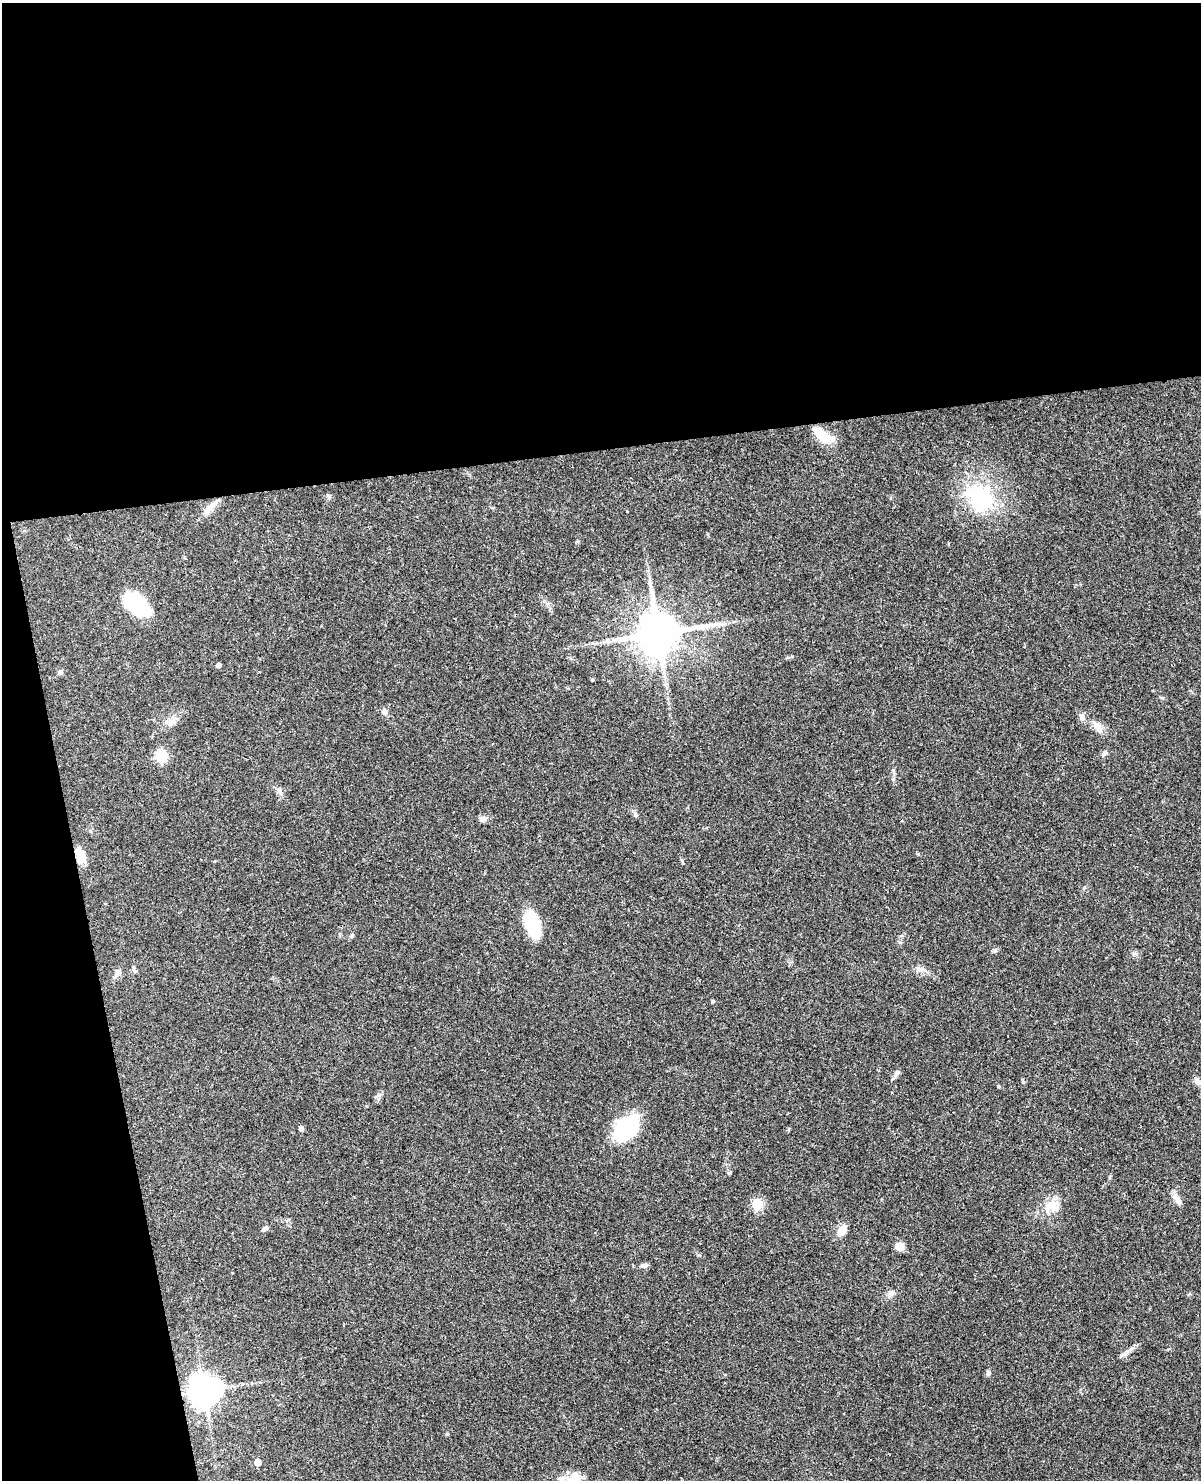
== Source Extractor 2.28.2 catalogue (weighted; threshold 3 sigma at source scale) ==
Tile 1 of 4 x 3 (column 1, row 1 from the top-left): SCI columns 49-1247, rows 3216-4693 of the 4892 x 4840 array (HDU 1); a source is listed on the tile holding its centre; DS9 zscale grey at full resolution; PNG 1203 x 1482 px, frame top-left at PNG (2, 3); no overlay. Shown black and unused: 36% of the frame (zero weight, under 3 of 4 exposures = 5% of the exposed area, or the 3 px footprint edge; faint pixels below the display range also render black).
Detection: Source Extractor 2.28.2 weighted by HDU 2 'WHT'; one run over the whole footprint, this tile lists its part. Background 0.0858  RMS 0.0058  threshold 0.0261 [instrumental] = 3 sigma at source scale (4.5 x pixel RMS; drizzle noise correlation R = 1.50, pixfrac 1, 0.05/0.05 arcsec/px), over >= 5 px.
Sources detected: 43; all 43 listed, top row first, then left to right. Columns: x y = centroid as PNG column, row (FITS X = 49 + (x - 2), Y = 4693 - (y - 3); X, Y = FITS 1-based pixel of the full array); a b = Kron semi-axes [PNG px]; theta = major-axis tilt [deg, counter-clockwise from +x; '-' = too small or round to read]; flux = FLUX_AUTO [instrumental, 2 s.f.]
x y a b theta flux
823 435 20 9 -31 16
329 496 6 5 - 1
980 498 43 37 -31 45
211 507 26 6 49 5
137 605 30 14 -37 39
658 634 12 11 - 2300
218 665 4 4 - 2.3
60 672 7 5 44 1
592 679 5 3 - 0.59
384 712 9 6 -33 1.8
1082 717 9 8 - 2.5
171 722 10 7 -24 2.9
1098 727 18 8 -56 4.5
1104 753 8 5 37 1.4
161 756 6 5 - 36
635 815 7 6 - 1.3
483 819 11 7 34 2.2
80 856 16 9 -74 8.9
532 923 26 12 -73 31
352 936 6 5 - 0.89
995 951 7 4 19 0.96
133 968 6 4 90 0.98
712 1001 5 4 - 0.76
896 1073 9 6 45 1.8
1023 1082 6 3 -20 0.58
1197 1082 10 7 -55 2.8
627 1128 26 15 45 58
301 1129 4 4 - 2.2
729 1173 5 4 - 0.76
1109 1177 6 4 71 0.63
1177 1200 17 6 -58 3.2
757 1204 12 11 - 8.1
1053 1206 18 13 -34 8.5
265 1229 8 5 30 1.5
842 1230 9 6 51 9
899 1246 8 7 - 6.3
644 1265 9 6 11 1.8
892 1293 9 6 2 2
988 1373 8 5 81 1.3
204 1391 9 9 - 920
258 1462 5 5 - 7.6
575 1474 14 9 -89 4.3
561 1478 7 6 - 2
Overlapping masked pixels (flux is a lower limit): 1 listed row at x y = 80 856
Unlisted compact peaks at least as high as the median listed source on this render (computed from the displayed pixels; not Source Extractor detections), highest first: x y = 918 854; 998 1086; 893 779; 447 1434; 893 770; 682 860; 378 1095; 792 656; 577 541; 698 1255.